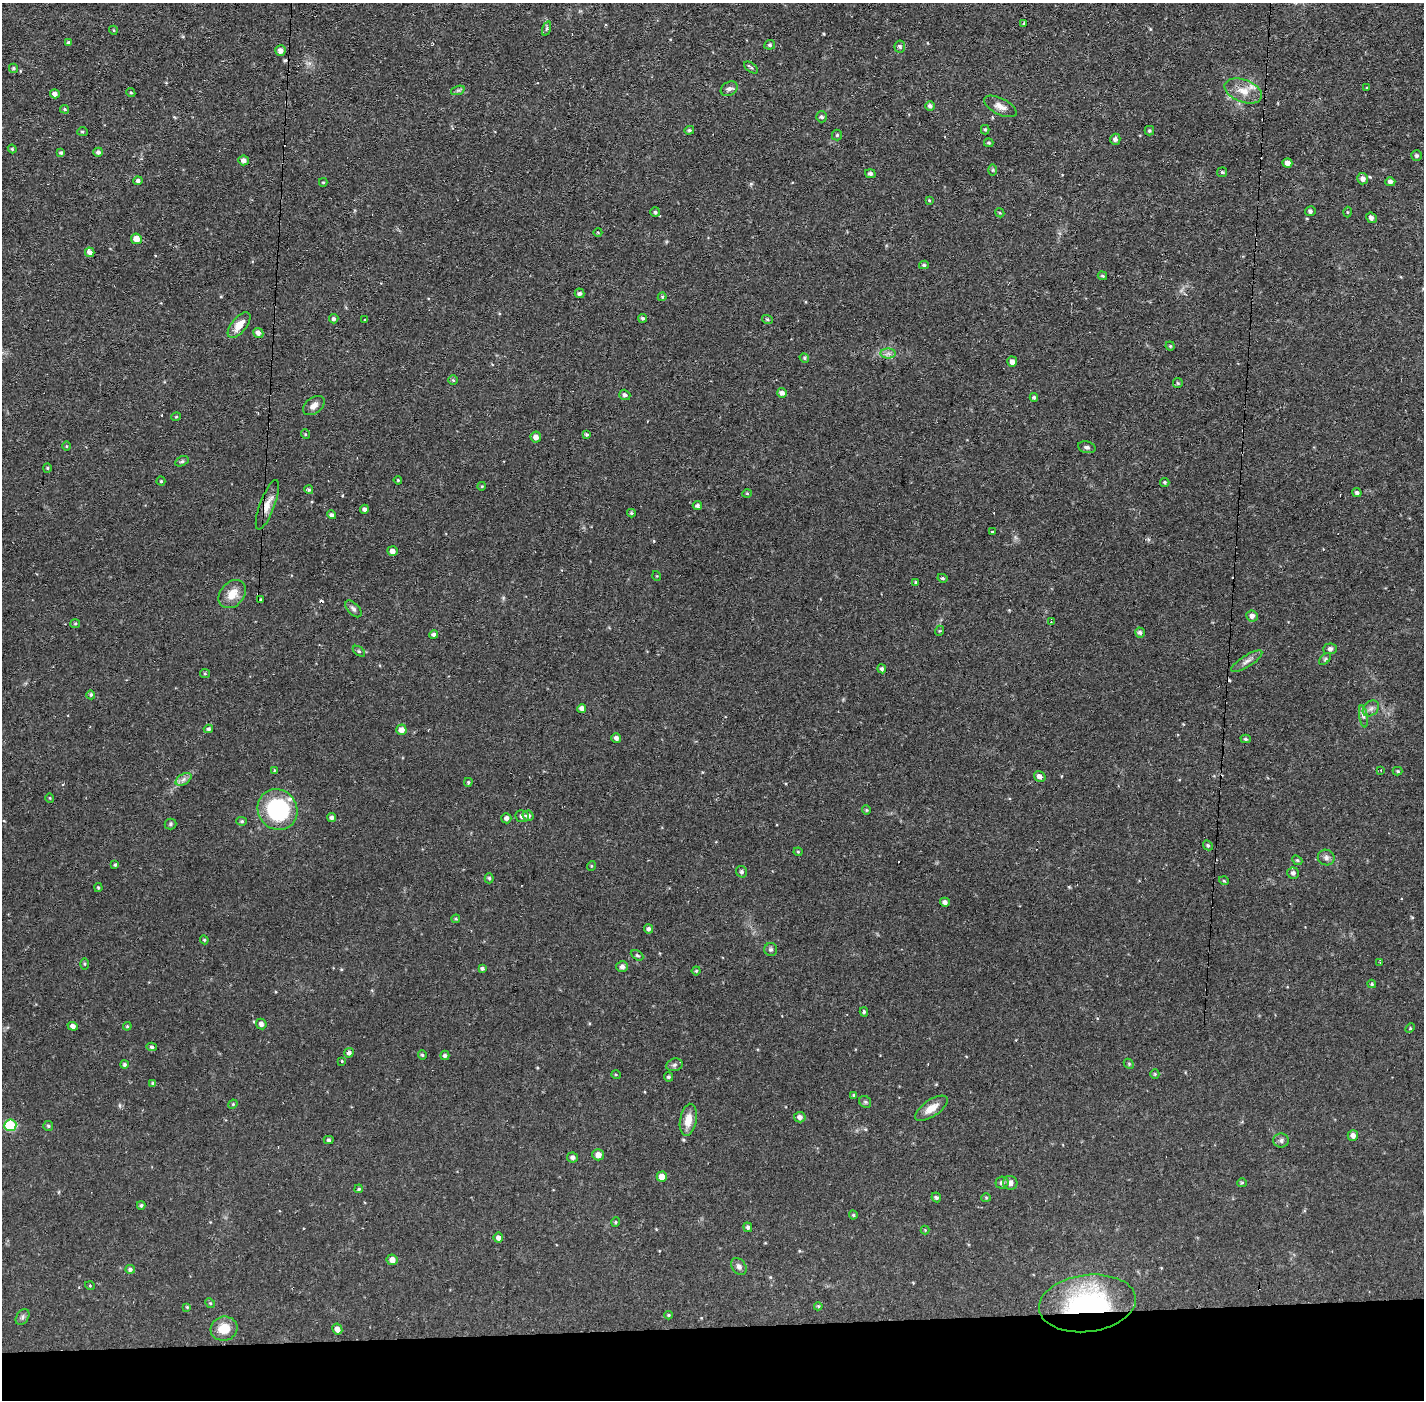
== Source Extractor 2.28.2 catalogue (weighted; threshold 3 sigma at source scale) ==
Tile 8 of 3 x 3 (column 2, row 3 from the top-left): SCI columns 1424-2845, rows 53-1450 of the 4268 x 4301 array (HDU 1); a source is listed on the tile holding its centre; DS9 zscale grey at full resolution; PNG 1426 x 1402 px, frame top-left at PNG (2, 3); each listed source drawn as its Kron ellipse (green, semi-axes under 4 px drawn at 4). Shown black and unused: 5% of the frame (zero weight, under 2 of 3 exposures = <1% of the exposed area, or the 3 px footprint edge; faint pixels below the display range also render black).
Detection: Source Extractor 2.28.2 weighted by HDU 2 'WHT'; one run over the whole footprint, this tile lists its part. Background 0.0561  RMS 0.0059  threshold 0.0263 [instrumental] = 3 sigma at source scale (4.5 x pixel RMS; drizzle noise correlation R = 1.50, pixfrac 1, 0.05/0.05 arcsec/px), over >= 5 px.
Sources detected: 219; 9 cosmic-ray / hot-pixel residue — neither listed nor drawn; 1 inside a brighter listed object's ellipse — not listed separately; the other 209 listed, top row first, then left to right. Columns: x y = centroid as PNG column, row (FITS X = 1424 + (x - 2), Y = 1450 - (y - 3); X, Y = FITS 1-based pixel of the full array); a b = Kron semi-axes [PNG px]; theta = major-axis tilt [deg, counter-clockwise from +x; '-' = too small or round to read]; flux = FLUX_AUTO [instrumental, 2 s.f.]
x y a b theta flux
1024 23 3 3 - 1.5
547 28 7 3 71 0.9
113 30 4 3 - 0.48
69 43 4 4 - 1.3
770 45 5 5 - 1
900 46 6 5 - 1.1
280 51 5 5 - 2.6
13 68 4 4 - 0.87
751 68 8 4 -36 0.96
1366 88 3 2 - 0.54
729 89 9 6 30 2.1
458 90 7 4 18 1.1
1243 91 20 11 -21 8.3
131 93 4 3 - 0.64
55 94 5 4 - 2.3
930 106 5 4 - 1.4
1000 106 18 8 -26 4.3
65 109 4 3 - 0.74
822 117 5 5 - 1.2
689 130 5 4 - 0.77
985 130 4 4 - 0.77
1149 131 4 4 - 0.89
82 132 5 4 - 0.82
837 135 5 5 - 0.81
1115 139 5 5 - 1.5
989 143 5 3 - 0.74
12 149 4 4 - 0.61
98 152 5 4 - 1.6
61 153 4 4 - 1
1417 156 5 5 - 1
244 160 5 5 - 2.4
1287 163 5 4 - 3
993 170 6 4 89 0.74
1222 172 5 5 - 0.79
870 174 5 4 - 1.4
1363 179 5 5 - 2.7
138 181 4 4 - 1.7
323 182 4 3 - 0.64
1390 182 5 4 - 1.8
929 200 4 4 - 0.51
1310 211 5 5 - 1.5
655 212 5 5 - 0.98
1347 212 5 3 - 0.64
1000 213 5 3 - 0.55
1371 218 6 5 - 1.6
598 232 4 3 - 0.44
136 239 5 5 - 5.2
90 252 5 4 - 3.4
924 265 5 4 - 0.88
1102 276 5 3 - 0.74
580 293 5 4 - 1.7
662 297 4 4 - 0.63
643 318 4 4 - 1.1
334 319 4 4 - 1.2
767 319 5 3 - 0.76
365 320 3 3 - 1.6
239 325 15 7 51 6.4
258 333 5 5 - 2.4
1170 346 4 4 - 0.7
888 353 7 5 0 1.8
804 358 5 4 - 0.8
1012 362 5 5 - 2.5
453 380 4 4 - 0.65
1178 383 5 5 - 0.69
782 393 5 4 - 2.2
625 395 6 5 - 1.6
1034 397 4 4 - 0.96
314 405 12 8 37 3.2
176 417 4 4 - 0.67
305 434 5 3 - 0.49
586 434 4 3 - 0.97
536 437 5 5 - 3.1
66 446 4 3 - 0.51
1087 447 9 5 -13 1.4
182 461 7 4 29 0.93
47 468 4 4 - 0.63
398 480 4 3 - 0.55
161 481 4 4 - 0.7
1165 482 5 4 - 0.75
482 486 4 3 - 0.46
309 490 4 4 - 0.94
1357 492 5 4 - 1
747 494 5 3 - 0.55
267 505 26 7 69 5.8
697 506 5 4 - 1.6
364 509 4 4 - 1.6
631 513 4 3 - 0.89
332 515 5 4 - 1.4
992 531 3 2 - 0.52
392 551 5 5 - 2.4
657 576 5 3 - 0.49
942 578 5 4 - 0.86
916 582 4 3 - 0.67
232 594 16 12 48 7.9
261 600 3 3 - 0.76
353 609 10 5 -47 1.6
1252 616 6 5 - 2.2
1051 622 4 2 - 3.1
75 624 5 4 - 0.68
939 631 5 3 - 0.5
1140 633 5 5 - 1.4
434 635 4 3 - 1.7
1330 649 7 5 3 1.6
359 651 7 4 -36 0.81
1325 659 7 4 46 0.91
1247 661 18 5 32 3
882 669 4 4 - 1.2
205 674 5 4 - 0.7
91 695 5 3 - 0.85
582 708 4 4 - 2.4
1371 708 9 7 42 2.3
1363 716 11 4 -81 1.7
208 729 4 3 - 1.1
401 730 5 5 - 3.5
616 738 5 4 - 1.8
1246 739 5 4 - 0.92
274 770 3 3 - 1
1381 770 4 2 - 0.43
1398 771 5 4 - 0.73
1040 777 6 5 - 2.9
184 779 9 5 32 2.1
468 782 4 3 - 0.7
50 798 5 3 - 0.42
277 810 21 19 -50 55
866 810 4 4 - 0.65
522 816 7 6 - 1.8
528 816 5 5 - 2.2
332 818 4 4 - 1.5
506 818 5 5 - 2.1
242 821 5 4 - 0.84
170 824 6 5 - 0.94
1208 845 5 4 - 0.85
798 852 4 4 - 0.58
1326 857 8 7 - 2
1297 860 5 4 - 0.76
115 865 4 3 - 0.75
591 866 5 3 - 0.48
741 872 6 5 - 1.3
1293 873 6 5 - 1.7
489 878 5 4 - 0.88
1224 881 5 3 - 0.58
98 887 4 3 - 0.71
945 902 5 4 - 1.8
456 919 4 4 - 0.6
648 929 5 4 - 1.4
204 940 4 4 - 0.74
771 950 6 6 - 1.4
637 955 7 4 -29 1
1380 962 3 3 - 0.47
84 964 5 4 - 0.62
622 967 6 5 - 1.9
482 968 4 4 - 1
696 971 4 4 - 0.69
1372 984 4 4 - 0.63
864 1012 4 3 - 0.91
261 1024 5 5 - 2
73 1026 5 4 - 2.3
127 1026 4 4 - 0.67
1410 1028 5 4 - 0.6
152 1047 5 4 - 1.1
349 1053 5 4 - 2
422 1055 5 4 - 0.79
445 1055 4 4 - 1.3
342 1061 3 3 - 0.65
124 1064 4 4 - 1
1129 1064 6 4 -47 0.72
674 1065 8 6 17 1.6
1155 1074 5 4 - 0.69
616 1075 5 3 - 0.58
669 1077 4 4 - 1.1
153 1083 4 3 - 1
854 1095 3 3 - 0.63
865 1102 6 5 - 1.1
233 1104 5 4 - 0.58
931 1108 19 8 34 6.1
800 1117 6 5 - 2.3
688 1120 16 8 80 7.3
10 1125 6 6 - 33
48 1126 5 5 - 0.91
1353 1135 5 5 - 2.1
329 1140 5 4 - 1
1281 1141 8 7 - 1.8
598 1155 5 5 - 4
572 1157 5 5 - 1.4
662 1177 5 5 - 5
1002 1183 6 6 - 1.7
1010 1183 7 7 - 2.8
1242 1183 5 4 - 0.76
359 1189 4 3 - 0.73
936 1197 5 4 - 1.1
986 1198 4 4 - 0.58
141 1205 4 3 - 0.87
853 1215 4 4 - 0.73
616 1222 4 4 - 0.68
748 1227 5 4 - 1.3
925 1230 4 4 - 0.5
498 1238 5 5 - 2.4
392 1260 5 5 - 3.6
739 1266 9 6 -55 2.1
130 1269 5 4 - 1.3
90 1286 5 3 - 0.49
210 1303 5 4 - 0.72
1087 1303 49 28 7 86
818 1306 4 3 - 0.71
187 1307 4 3 - 0.67
669 1315 4 4 - 0.58
23 1317 9 6 55 1.5
224 1329 13 12 - 10
337 1329 6 5 - 3.1
Overlapping masked pixels (flux is a lower limit): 1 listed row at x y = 1087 1303